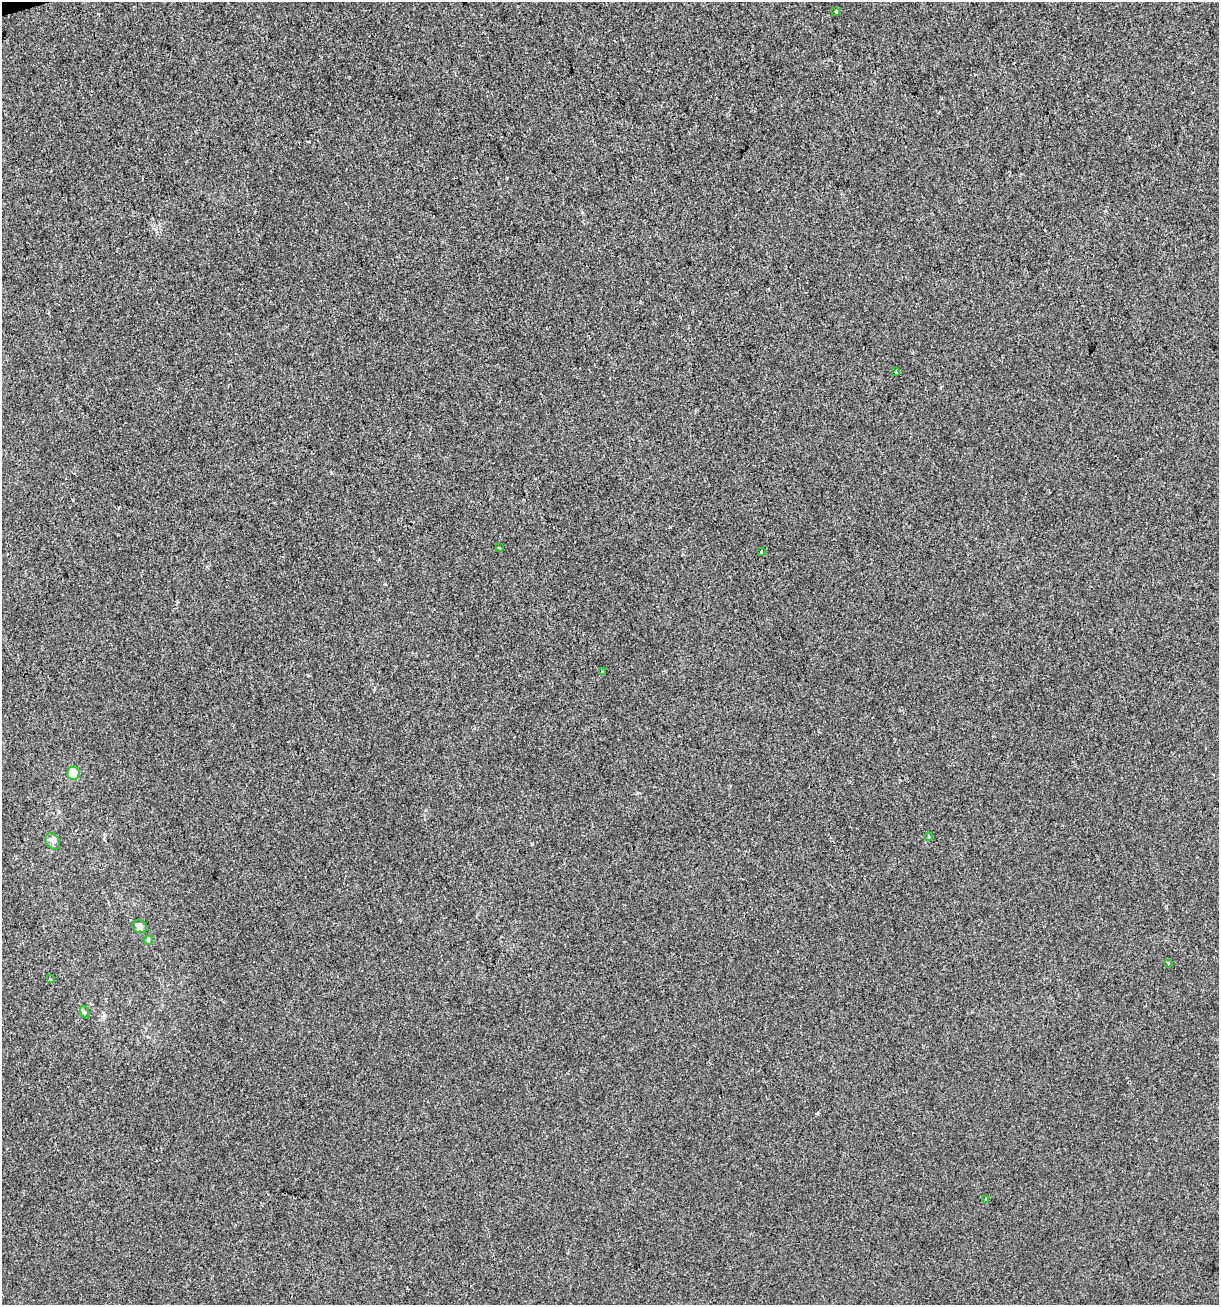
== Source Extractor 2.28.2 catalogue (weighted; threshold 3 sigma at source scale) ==
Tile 11 of 4 x 4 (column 3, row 3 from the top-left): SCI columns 2535-3751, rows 1304-2606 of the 5017 x 5211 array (HDU 1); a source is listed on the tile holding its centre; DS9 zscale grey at full resolution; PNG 1221 x 1307 px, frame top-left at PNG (2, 2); each listed source drawn as its Kron ellipse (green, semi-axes under 4 px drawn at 4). Shown black and unused: <1% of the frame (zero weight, under 2 of 3 exposures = <1% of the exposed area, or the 3 px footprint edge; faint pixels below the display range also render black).
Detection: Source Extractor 2.28.2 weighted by HDU 2 'WHT'; one run over the whole footprint, this tile lists its part. Background -6.11e-04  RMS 0.0042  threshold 0.0187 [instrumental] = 3 sigma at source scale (4.5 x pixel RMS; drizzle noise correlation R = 1.50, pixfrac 1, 0.0396/0.0396 arcsec/px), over >= 5 px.
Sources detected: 16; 1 cosmic-ray / hot-pixel residue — neither listed nor drawn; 1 inside a brighter listed object's ellipse — not listed separately; the other 14 listed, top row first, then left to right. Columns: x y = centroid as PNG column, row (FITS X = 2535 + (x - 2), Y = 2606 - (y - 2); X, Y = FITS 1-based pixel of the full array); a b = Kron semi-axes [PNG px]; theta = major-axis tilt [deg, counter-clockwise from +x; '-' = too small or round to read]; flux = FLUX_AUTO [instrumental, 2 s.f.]
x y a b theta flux
836 11 4 3 - 1.7
896 372 3 2 - 0.37
499 547 3 2 - 0.35
761 552 3 3 - 0.71
602 672 3 3 - 0.6
73 773 6 6 - 6.2
929 837 4 3 - 0.38
53 841 9 6 -52 1.5
140 926 7 6 - 1.5
148 940 5 4 - 0.52
1169 963 4 2 - 0.39
50 979 3 3 - 0.49
84 1012 7 4 -70 0.67
986 1199 3 3 - 0.8
Unlisted compact peaks at least as high as the median listed source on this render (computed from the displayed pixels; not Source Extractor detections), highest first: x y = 582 212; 532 844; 1105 211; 308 675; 104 1015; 331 472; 637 793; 426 810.